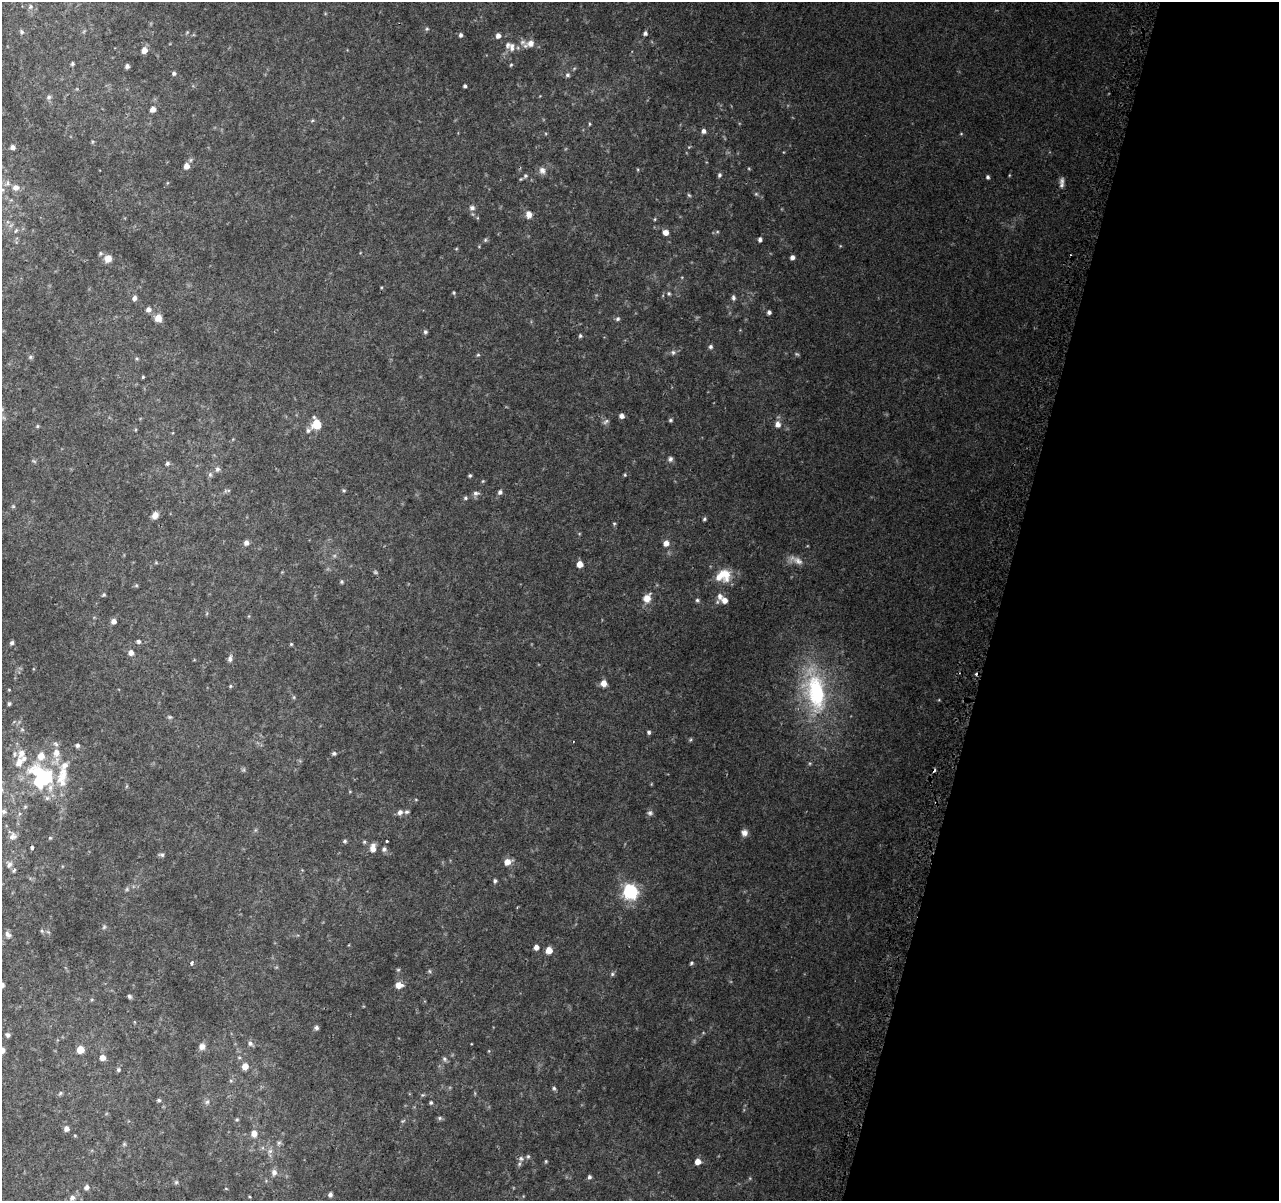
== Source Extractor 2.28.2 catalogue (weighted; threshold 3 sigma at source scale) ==
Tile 8 of 4 x 4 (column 4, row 2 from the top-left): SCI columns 3876-5152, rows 2664-3862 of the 5195 x 5393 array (HDU 1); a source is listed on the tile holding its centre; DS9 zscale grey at full resolution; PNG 1281 x 1203 px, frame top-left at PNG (2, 2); no overlay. Shown black and unused: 22% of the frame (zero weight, under 2 of 3 exposures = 3% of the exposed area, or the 3 px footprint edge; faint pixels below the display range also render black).
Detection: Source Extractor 2.28.2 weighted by HDU 2 'WHT'; one run over the whole footprint, this tile lists its part. Background 0.0639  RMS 0.0082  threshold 0.0369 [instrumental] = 3 sigma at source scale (4.5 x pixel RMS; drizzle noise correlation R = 1.50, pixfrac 1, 0.0396/0.0396 arcsec/px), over >= 5 px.
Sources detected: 180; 4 too faint to see at this stretch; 1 inside a brighter object's white glare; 2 cosmic-ray / hot-pixel residue — not listed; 9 inside a brighter listed object's ellipse — not listed separately; the other 164 listed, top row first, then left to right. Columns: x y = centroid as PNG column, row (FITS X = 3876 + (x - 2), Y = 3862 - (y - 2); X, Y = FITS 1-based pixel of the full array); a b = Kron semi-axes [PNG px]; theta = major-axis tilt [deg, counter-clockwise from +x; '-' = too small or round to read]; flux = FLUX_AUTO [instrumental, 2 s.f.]
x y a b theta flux
31 7 7 6 - 1.9
427 29 5 4 - 0.96
22 32 6 5 - 1.5
645 33 5 4 - 1.9
460 35 5 4 - 1.7
498 36 5 5 - 3.1
530 43 10 8 25 5.2
512 47 12 7 -83 3.7
144 50 6 5 - 5
72 64 4 3 - 1.1
511 65 5 4 - 0.79
127 66 4 4 - 1.9
174 73 5 5 - 1.5
567 75 7 5 -1 1.4
465 86 3 3 - 1.4
49 97 7 5 22 1.4
153 109 6 5 - 4.4
589 124 5 3 - 0.74
703 131 6 5 - 2.3
12 147 4 4 - 2.7
186 166 6 5 - 4.7
542 170 9 8 - 3.4
719 175 5 4 - 1.4
525 176 7 5 15 1.4
988 177 5 4 - 1.4
1062 185 11 7 83 3
16 187 10 7 -1 3.7
756 194 5 4 - 0.97
689 195 6 4 -44 0.92
472 208 8 6 14 2.2
529 214 8 7 - 4.4
655 219 5 3 - 0.67
16 230 7 4 58 1
666 232 6 6 - 4.2
760 239 4 4 - 1.9
485 240 6 4 47 1
792 257 5 4 - 2.6
108 258 10 9 - 5.6
454 293 5 3 - 0.78
669 293 5 4 - 1
134 298 6 5 - 2.4
733 298 7 5 -89 1.6
148 310 6 6 - 3
769 312 4 4 - 1.7
158 318 10 9 - 5
617 319 6 5 - 1.4
425 332 6 5 - 1.4
580 336 5 4 - 1.1
710 347 5 5 - 1.5
673 352 7 5 -88 1.7
478 355 5 4 - 0.97
30 357 6 5 - 1.2
136 358 5 3 - 0.95
143 377 3 3 - 0.79
621 416 5 5 - 2.9
670 420 5 4 - 1.1
606 421 10 4 45 1.7
317 424 10 8 -77 15
778 424 8 7 - 4.1
37 426 5 3 - 0.81
308 430 7 6 - 1.8
670 459 7 6 - 1.9
167 463 5 5 - 1.5
217 469 7 6 - 1.9
210 474 6 5 - 1.5
470 475 5 4 - 1
625 475 4 3 - 0.72
344 490 5 4 - 0.86
500 492 6 5 - 1.9
476 493 8 6 6 2.1
465 498 5 4 - 1.1
155 515 7 6 - 4.5
704 519 5 4 - 1.1
614 523 5 3 - 0.77
246 543 7 6 - 2.6
666 543 6 6 - 4.1
580 564 5 5 - 6.1
725 574 18 13 -57 12
342 582 6 4 -90 0.93
136 586 5 3 - 0.86
104 595 5 4 - 0.98
647 598 10 8 63 6.7
697 600 5 5 - 1.2
724 600 8 7 - 4.6
113 621 5 5 - 3.7
138 642 5 5 - 1.6
12 643 5 4 - 1.4
291 644 4 3 - 0.75
131 653 6 5 - 3.4
230 659 8 5 84 2.1
604 683 6 6 - 5.1
230 686 4 4 - 0.79
816 692 52 26 -79 81
9 704 3 3 - 1
170 717 6 5 - 1.1
649 732 5 5 - 1.3
77 745 5 5 - 1.5
56 753 10 8 -86 5.1
334 753 5 5 - 1.4
41 756 8 7 - 6.8
19 763 13 8 66 5.3
62 776 27 13 76 16
44 777 14 10 34 69
4 811 6 6 - 1.8
400 812 7 6 - 2.8
650 813 8 6 -11 1.8
744 833 7 7 - 3.7
12 836 10 8 45 3.6
50 838 5 3 - 0.71
345 841 5 4 - 1.1
386 841 3 3 - 2.3
32 847 3 3 - 3.4
373 848 9 6 81 5
384 849 6 5 - 1.8
162 855 6 5 - 1.5
507 862 7 6 - 6.4
9 864 9 6 79 2.9
14 870 4 4 - 1.6
495 881 5 4 - 1.3
630 891 7 6 - 160
104 927 7 4 46 1.2
42 931 5 3 - 0.94
8 934 11 7 -55 2.7
536 947 5 5 - 3.4
549 950 5 5 - 7.9
191 963 4 3 - 2.6
691 963 5 4 - 1.1
429 971 6 3 -70 0.92
612 974 5 5 - 1.2
2 985 5 4 - 2.3
399 985 8 6 -5 5.3
129 996 6 5 - 1.4
316 1028 6 5 - 1.8
8 1035 6 5 - 1.9
250 1043 7 6 - 2.2
202 1047 8 7 - 3.6
2 1050 5 5 - 4.7
80 1050 5 5 - 11
103 1057 6 6 - 4.2
444 1059 6 5 - 1.5
245 1066 7 6 - 5.9
118 1070 6 5 - 1.1
554 1088 5 4 - 1.2
60 1093 6 5 - 1.2
159 1100 5 4 - 1.1
207 1102 7 5 43 1.7
431 1103 5 4 - 1
440 1118 6 5 - 1.2
237 1119 5 4 - 0.9
66 1129 6 5 - 3.1
254 1133 8 7 - 5
279 1143 7 4 45 1.4
124 1144 5 5 - 0.99
270 1151 8 5 44 1.9
528 1156 5 4 - 1.1
521 1158 7 5 -67 2
546 1161 5 4 - 0.79
698 1161 6 5 - 5.5
274 1172 8 7 - 3.2
589 1177 5 5 - 1.5
176 1182 6 5 - 1.2
87 1187 6 6 - 2.4
330 1195 5 5 - 1.9
72 1198 8 6 41 2.8
Isophote crosses this tile's border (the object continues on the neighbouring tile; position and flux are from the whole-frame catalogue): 2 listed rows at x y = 2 985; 2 1050